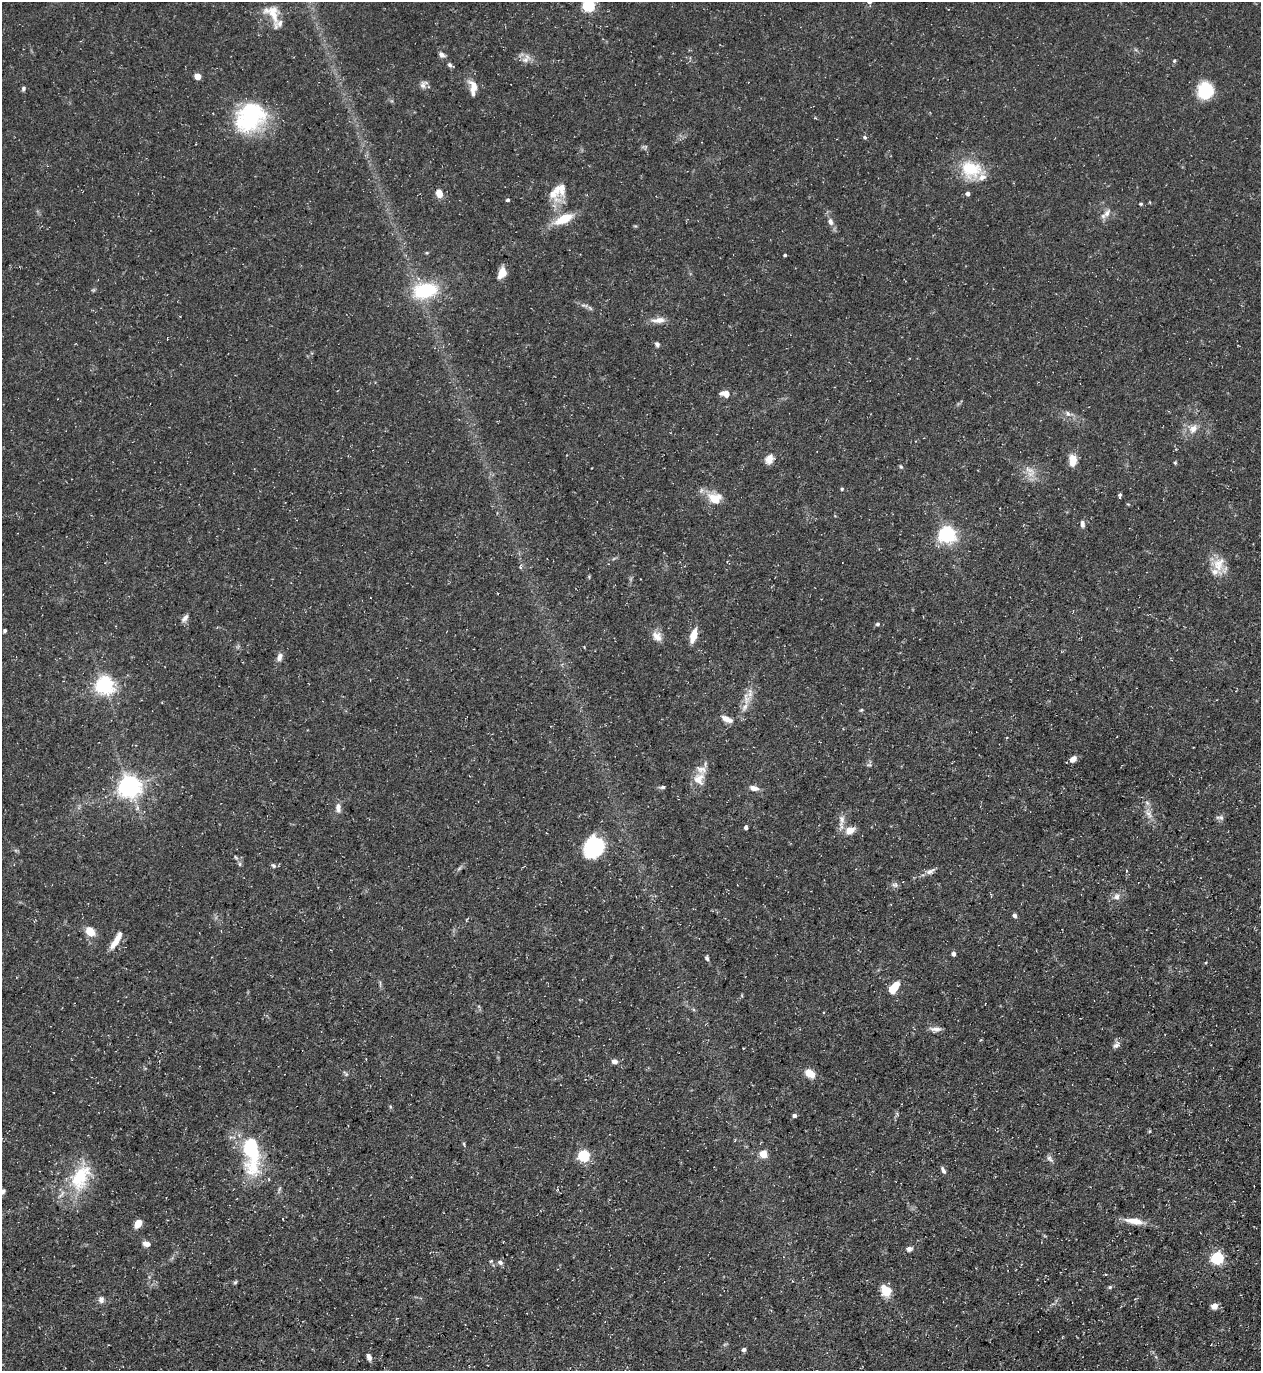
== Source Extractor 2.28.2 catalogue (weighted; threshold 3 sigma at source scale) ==
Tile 6 of 4 x 4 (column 2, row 2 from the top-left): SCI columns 1408-2666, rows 2740-4108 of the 5462 x 5478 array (HDU 1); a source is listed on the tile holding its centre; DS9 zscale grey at full resolution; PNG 1263 x 1373 px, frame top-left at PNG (2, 2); no overlay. Shown black and unused: <1% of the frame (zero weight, under 3 of 5 exposures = <1% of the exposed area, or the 3 px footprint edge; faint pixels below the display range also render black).
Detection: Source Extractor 2.28.2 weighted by HDU 2 'WHT'; one run over the whole footprint, this tile lists its part. Background 0.0725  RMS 0.0047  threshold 0.0211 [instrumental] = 3 sigma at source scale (4.5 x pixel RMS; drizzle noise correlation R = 1.50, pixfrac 1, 0.05/0.05 arcsec/px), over >= 5 px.
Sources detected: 118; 1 inside a brighter object's white glare — not listed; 11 inside a brighter listed object's ellipse — not listed separately; the other 106 listed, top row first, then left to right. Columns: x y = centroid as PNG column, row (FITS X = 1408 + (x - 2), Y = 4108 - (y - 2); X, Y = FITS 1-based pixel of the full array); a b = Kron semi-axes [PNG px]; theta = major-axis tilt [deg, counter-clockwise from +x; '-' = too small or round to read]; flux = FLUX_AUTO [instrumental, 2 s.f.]
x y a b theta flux
589 6 5 5 - 59
272 13 25 16 -51 8.2
442 55 8 6 -40 1.9
525 60 12 9 43 3
1174 61 5 5 - 0.7
450 65 7 5 -30 1.1
197 76 5 4 - 8.2
423 84 12 8 52 2.1
474 87 18 11 -70 5
23 88 6 5 - 0.91
1205 91 14 12 -81 27
250 117 40 33 40 43
865 137 5 4 - 0.89
645 147 6 4 71 0.66
971 169 29 23 -20 18
561 188 31 17 71 9.3
439 193 8 6 -73 4.8
968 194 4 4 - 1.8
508 200 4 4 - 0.76
1141 204 4 3 - 0.56
1107 213 13 8 57 3.1
564 219 20 9 24 12
830 222 10 7 -71 2.3
785 255 3 3 - 0.64
502 273 13 8 67 5
425 290 24 15 11 30
584 305 12 4 -3 1.4
658 320 19 7 4 4
657 344 6 5 - 1.3
725 394 11 7 -11 3.5
1068 414 9 5 -63 1.3
1193 429 12 10 38 4.3
769 459 12 10 59 3.4
1073 460 11 7 -89 6.5
1175 463 5 4 - 0.57
901 466 6 4 -68 0.66
1029 470 18 5 -26 3.3
842 489 4 3 - 0.57
1120 495 6 4 74 0.76
715 498 18 14 -11 8.1
1082 524 10 5 -86 1.6
947 535 6 6 - 180
1218 564 24 15 89 8.5
520 567 5 3 - 0.6
185 618 11 6 52 1.9
878 624 5 4 - 1.1
4 631 3 3 - 0.77
657 636 13 11 -44 3.9
693 636 14 6 73 7.3
279 657 12 7 71 2.2
105 685 6 6 - 220
746 699 13 8 -74 3.6
861 710 5 4 - 0.55
727 719 14 6 -25 3.4
1073 759 7 5 35 3.2
869 765 8 4 -1 0.92
699 779 19 15 78 6.6
129 786 7 7 - 370
662 787 8 4 11 1
754 788 11 6 -12 2.7
338 808 14 7 -88 2.6
1149 814 15 7 -58 3.5
1220 818 11 5 -6 1.3
842 819 12 8 -77 2.9
746 827 4 4 - 1.5
850 830 13 9 25 4.5
594 847 24 19 61 27
236 857 8 3 -45 0.76
240 864 6 5 - 0.81
273 866 7 5 -39 0.93
459 868 9 3 45 0.96
930 871 14 7 25 2.4
895 885 9 6 -21 1.4
1117 897 8 7 - 2
1015 915 4 4 - 1.8
90 931 11 8 -46 6.5
116 940 24 6 59 6
953 954 4 4 - 1.6
707 958 7 5 -77 1
892 989 9 8 - 5.8
935 1029 15 6 -2 2.5
1116 1045 11 7 42 2
614 1061 8 6 -16 1.9
810 1073 13 8 -38 5.4
794 1115 4 4 - 1.4
464 1144 6 3 -71 0.56
251 1148 38 17 -87 39
763 1154 5 5 - 13
584 1156 5 5 - 56
1050 1159 11 5 -45 1.5
943 1170 10 5 -63 1.4
80 1177 41 23 63 25
1134 1221 26 8 -9 6.3
138 1224 8 6 56 5.9
146 1244 8 6 -14 2.6
909 1249 8 6 15 1.6
1218 1258 6 6 - 71
491 1261 5 3 - 0.5
500 1262 8 6 -27 1.5
235 1282 6 4 44 0.68
1110 1287 6 5 - 0.77
886 1291 14 11 -54 6.5
101 1300 9 8 - 2
1214 1306 8 7 - 2.6
744 1350 5 5 - 1.1
369 1357 7 5 -69 2
Isophote crosses this tile's border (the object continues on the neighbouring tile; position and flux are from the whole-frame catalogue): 1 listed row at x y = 589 6